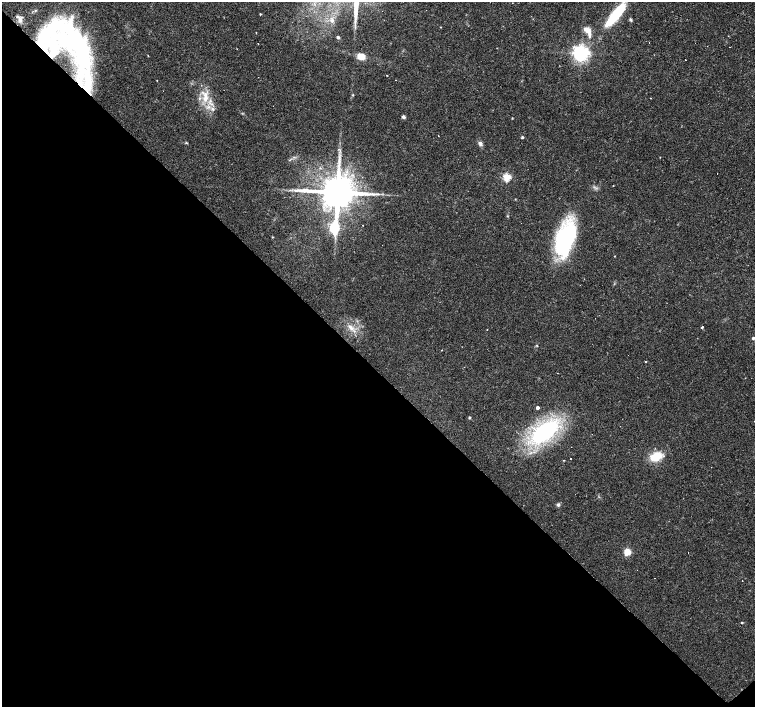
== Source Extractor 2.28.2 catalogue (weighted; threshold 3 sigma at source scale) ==
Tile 14 of 4 x 4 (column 2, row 4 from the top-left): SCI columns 1506-3010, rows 216-1625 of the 6021 x 6003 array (HDU 1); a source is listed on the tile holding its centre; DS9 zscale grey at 2 x 2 block average (1 PNG px = mean of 2 x 2 image px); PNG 757 x 709 px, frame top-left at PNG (2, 2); no overlay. Shown black and unused: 48% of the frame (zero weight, under 3 of 4 exposures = <1% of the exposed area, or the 3 px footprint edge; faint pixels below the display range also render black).
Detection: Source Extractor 2.28.2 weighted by HDU 2 'WHT'; one run over the whole footprint, this tile lists its part. Background 0.033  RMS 0.0024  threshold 0.011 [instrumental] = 3 sigma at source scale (4.5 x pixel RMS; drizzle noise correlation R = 1.50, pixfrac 1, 0.0396/0.0396 arcsec/px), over >= 5 px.
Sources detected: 64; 1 inside a brighter object's white glare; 10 cosmic-ray / hot-pixel residue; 1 long thin detection or spike segment (spike, bleed or trail) — not listed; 7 inside a brighter listed object's ellipse — not listed separately; the other 45 listed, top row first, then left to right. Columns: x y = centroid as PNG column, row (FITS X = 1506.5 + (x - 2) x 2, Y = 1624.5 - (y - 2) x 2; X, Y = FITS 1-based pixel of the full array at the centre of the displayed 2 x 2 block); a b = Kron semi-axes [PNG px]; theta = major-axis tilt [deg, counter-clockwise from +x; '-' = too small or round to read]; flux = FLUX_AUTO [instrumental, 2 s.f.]
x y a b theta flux
260 14 2 2 - 0.5
615 15 32 8 51 26
20 20 8 5 -82 2.2
631 20 4 3 - 0.82
332 21 6 4 77 2
589 32 16 4 -86 3.4
70 36 58 33 -67 76
338 37 3 2 - 1.6
581 53 4 4 - 250
148 56 2 2 - 8.7
361 56 7 6 - 6.7
685 59 2 2 - 0.57
387 75 2 2 - 0.4
353 95 3 3 - 0.44
206 98 9 8 - 6.1
650 98 2 2 - 1.2
213 109 6 4 -32 1.4
403 117 4 4 - 1.2
522 137 2 2 - 0.9
186 143 3 3 - 0.49
480 144 7 5 -64 1.6
660 157 3 2 - 0.21
320 168 3 2 - 0.4
507 177 3 3 - 30
338 192 9 7 10 2200
334 227 5 4 - 73
272 237 3 2 - 0.41
565 239 38 18 73 61
614 256 2 2 - 0.25
351 327 11 5 -50 3.7
702 328 2 2 - 2.7
487 329 2 2 - 0.31
753 338 2 2 - 0.96
537 346 3 2 - 0.39
442 350 2 2 - 0.33
645 361 2 2 - 0.42
537 408 3 2 - 2.2
469 417 2 2 - 0.96
545 432 25 12 39 93
656 456 16 10 20 11
571 458 2 2 - 0.61
564 460 2 2 - 0.37
558 505 4 4 - 1.3
627 552 5 5 - 7.5
742 622 2 2 - 0.63
Overlapping masked pixels (flux is a lower limit): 1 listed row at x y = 70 36
Isophote crosses this tile's border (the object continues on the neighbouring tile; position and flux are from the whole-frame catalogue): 1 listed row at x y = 753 338
Diffuse or blended objects may show on this block-average render without a row.